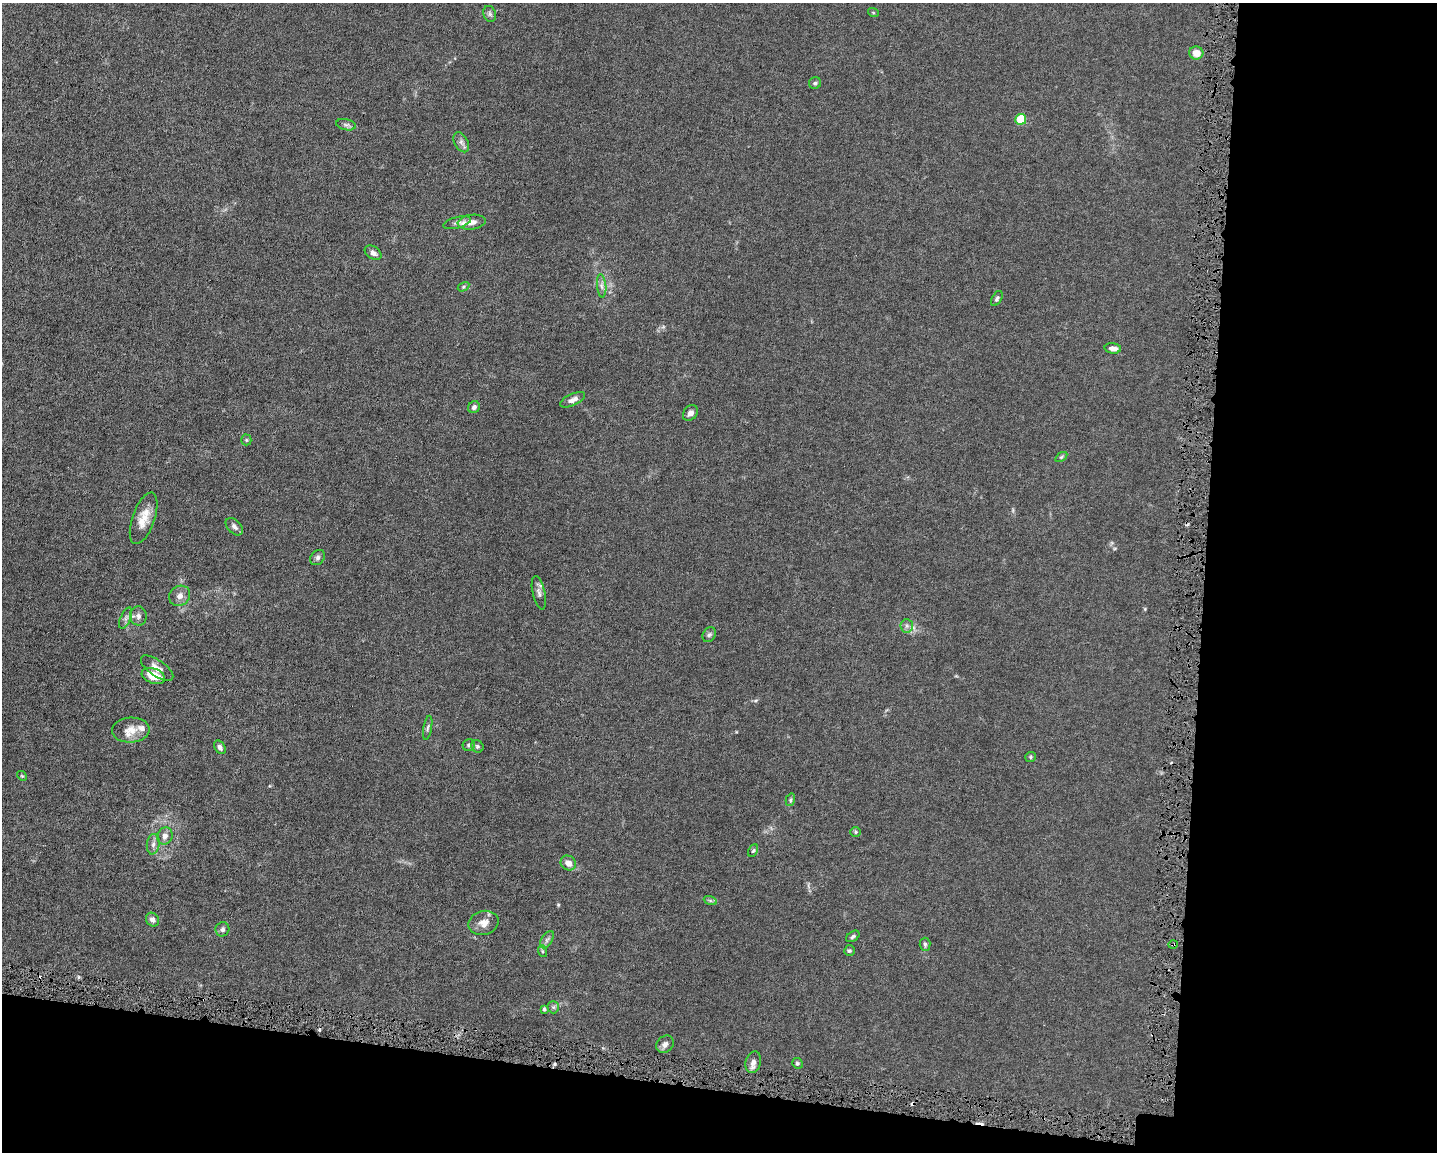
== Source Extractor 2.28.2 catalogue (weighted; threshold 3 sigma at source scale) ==
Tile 12 of 3 x 4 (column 3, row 4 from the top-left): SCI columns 3087-4521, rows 1-1150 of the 4629 x 4599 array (HDU 1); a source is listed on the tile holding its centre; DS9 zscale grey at full resolution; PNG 1439 x 1154 px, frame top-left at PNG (2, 3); each listed source drawn as its Kron ellipse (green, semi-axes under 4 px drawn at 4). Shown black and unused: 22% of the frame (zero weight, under 4 of 8 exposures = <1% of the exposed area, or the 3 px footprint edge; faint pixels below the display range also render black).
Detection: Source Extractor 2.28.2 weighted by HDU 2 'WHT'; one run over the whole footprint, this tile lists its part. Background 0.0149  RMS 0.0024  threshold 0.00965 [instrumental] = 3 sigma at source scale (4.09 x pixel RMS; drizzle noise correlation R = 1.36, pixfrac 0.8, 0.05/0.05 arcsec/px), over >= 5 px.
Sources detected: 64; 4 cosmic-ray / hot-pixel residue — neither listed nor drawn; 2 inside a brighter listed object's ellipse — not listed separately; the other 58 listed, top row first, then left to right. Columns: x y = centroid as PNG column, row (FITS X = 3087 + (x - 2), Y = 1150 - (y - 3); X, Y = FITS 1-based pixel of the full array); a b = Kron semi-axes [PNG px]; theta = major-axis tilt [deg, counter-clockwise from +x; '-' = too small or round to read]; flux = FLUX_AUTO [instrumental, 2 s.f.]
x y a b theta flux
873 12 5 3 - 0.2
490 14 8 6 -68 0.48
1196 53 7 6 - 2.2
815 83 6 6 - 0.41
1021 119 5 5 - 6.9
346 125 10 5 -13 0.61
461 142 11 6 -62 0.83
472 222 14 7 7 1.4
457 223 14 5 14 0.81
373 253 9 6 -36 0.87
602 286 12 4 -85 0.82
463 287 6 4 32 0.26
997 298 8 5 61 0.45
1113 348 8 5 -6 1.2
573 400 13 6 24 1.2
474 407 6 5 - 0.65
690 413 9 6 48 0.91
246 440 5 5 - 0.28
1061 457 7 4 35 0.32
144 518 27 11 71 3.3
234 527 10 6 -47 0.76
318 557 8 6 47 0.58
539 593 17 6 -77 0.9
180 596 11 9 38 1.3
138 616 9 8 - 0.95
126 618 11 5 66 0.71
907 626 7 6 - 0.62
709 635 8 6 56 0.47
157 668 19 8 -35 1.8
153 676 12 7 -19 4.3
428 728 12 3 79 0.45
131 730 19 12 3 2.5
469 745 6 6 - 0.5
477 746 6 6 - 0.39
220 747 7 5 -58 0.68
1031 757 5 5 - 0.3
22 776 5 4 - 0.24
790 800 6 4 75 0.34
855 832 5 5 - 0.27
165 836 9 7 72 1
153 844 10 6 83 0.82
753 851 7 4 61 0.31
568 863 8 7 - 1.5
710 900 7 4 -19 0.33
152 920 7 6 - 0.88
484 923 15 12 14 1.9
222 929 7 7 - 0.68
853 936 7 5 34 0.45
547 940 10 5 57 0.63
925 944 6 5 - 0.45
1173 945 5 3 - 0.24
542 951 6 4 -72 0.25
849 951 5 5 - 0.32
553 1007 6 6 - 0.44
544 1009 4 3 - 0.34
665 1044 9 8 - 0.95
753 1062 11 7 74 1
797 1063 5 5 - 0.34
Overlapping masked pixels (flux is a lower limit): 1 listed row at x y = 1173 945